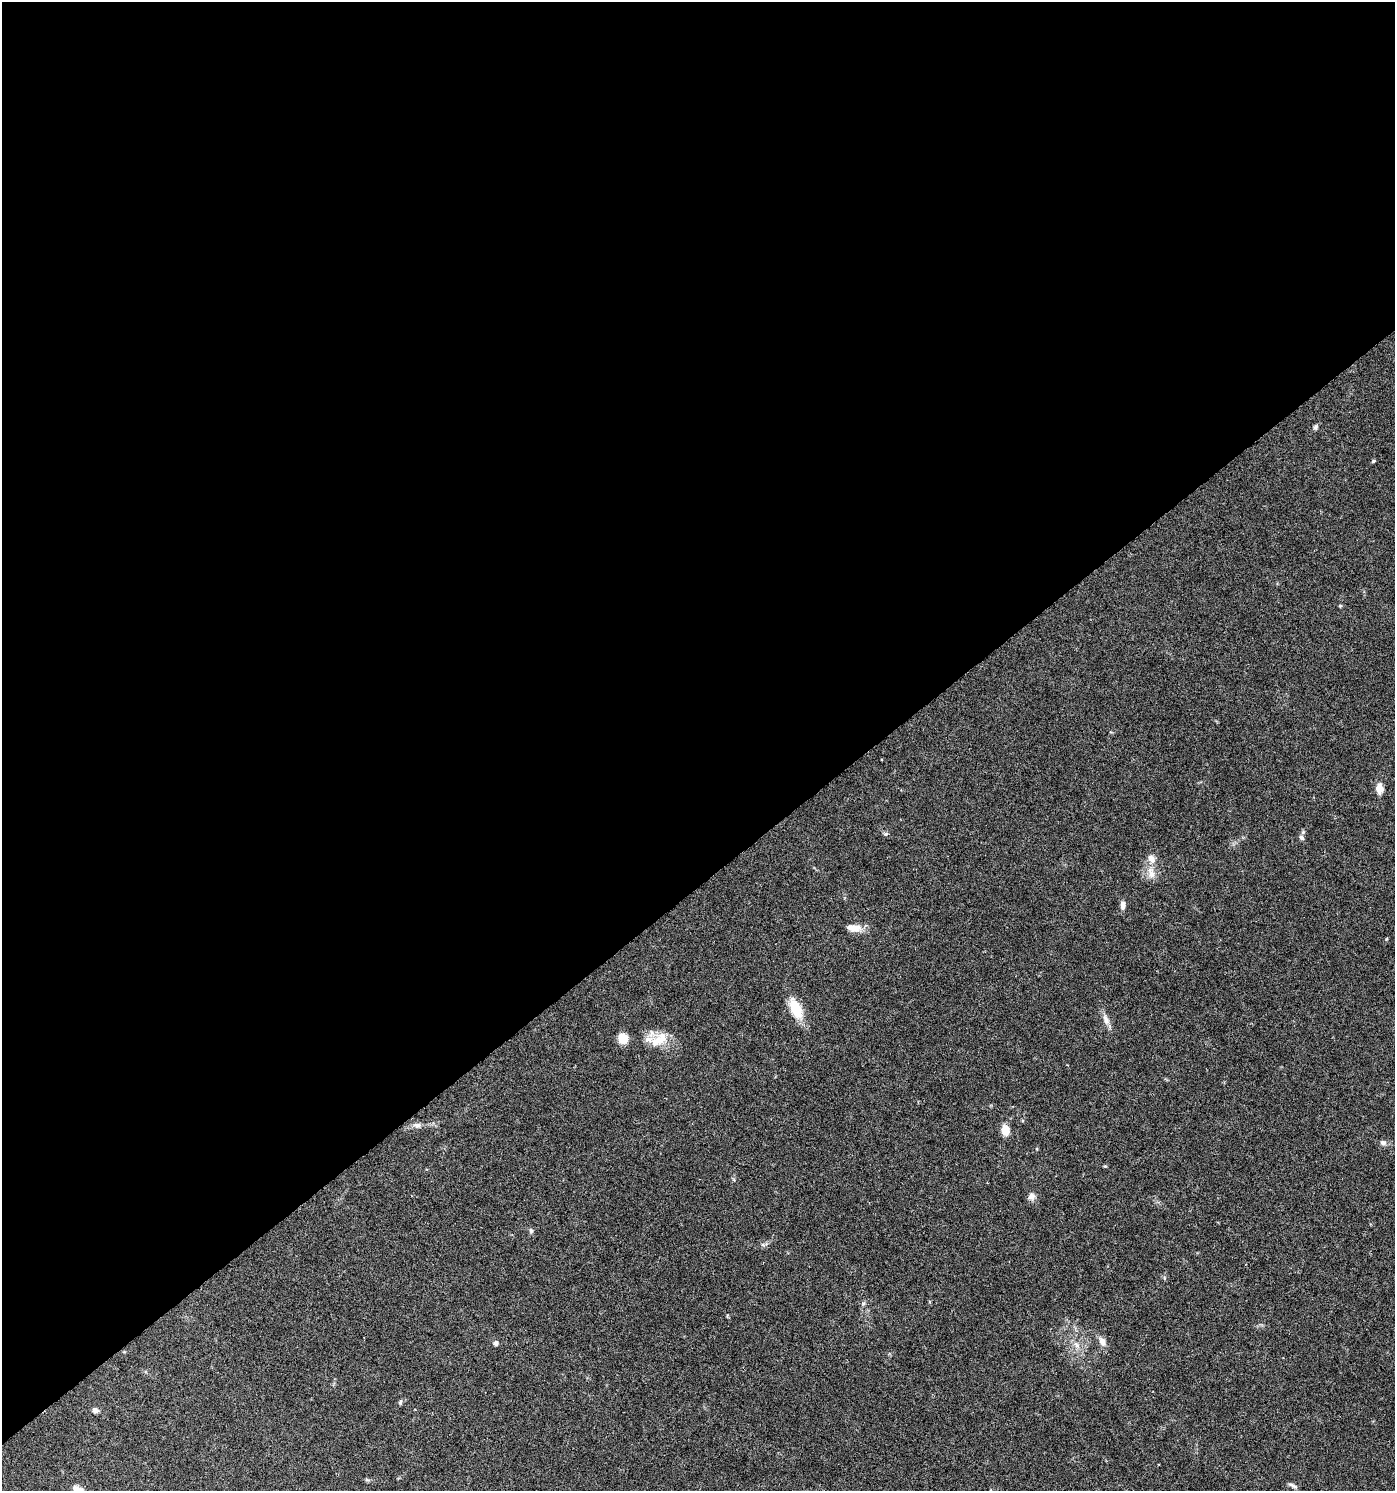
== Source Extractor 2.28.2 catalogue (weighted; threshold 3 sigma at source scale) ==
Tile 2 of 4 x 4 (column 2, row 1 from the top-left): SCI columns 1590-2982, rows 4470-5958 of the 5902 x 5966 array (HDU 1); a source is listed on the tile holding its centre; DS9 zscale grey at full resolution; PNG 1397 x 1493 px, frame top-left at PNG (2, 2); no overlay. Shown black and unused: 59% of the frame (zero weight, under 5 of 9 exposures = <1% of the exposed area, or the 3 px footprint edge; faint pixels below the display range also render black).
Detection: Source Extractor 2.28.2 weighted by HDU 2 'WHT'; one run over the whole footprint, this tile lists its part. Background 0.0431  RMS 0.0026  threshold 0.0107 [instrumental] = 3 sigma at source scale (4.09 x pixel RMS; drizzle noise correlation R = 1.36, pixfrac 0.8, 0.0396/0.0396 arcsec/px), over >= 5 px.
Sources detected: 29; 2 inside a brighter listed object's ellipse — not listed separately; the other 27 listed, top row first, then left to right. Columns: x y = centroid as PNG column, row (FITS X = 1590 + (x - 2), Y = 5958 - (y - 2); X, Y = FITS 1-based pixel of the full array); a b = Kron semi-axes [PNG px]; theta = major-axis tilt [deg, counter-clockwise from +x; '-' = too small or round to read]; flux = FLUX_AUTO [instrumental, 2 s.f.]
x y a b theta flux
1315 427 7 5 64 0.5
1373 461 5 4 - 0.28
1340 606 5 4 - 0.25
1380 788 11 8 -87 2.2
886 834 7 5 20 0.4
1301 837 8 6 -57 0.67
1151 873 18 8 -78 2.2
1123 905 10 6 84 1.2
853 928 20 9 -5 2.4
796 1009 22 10 -66 7.1
1106 1020 16 7 -68 1.6
623 1038 10 9 - 3.8
659 1039 28 15 31 4.9
417 1125 11 7 -8 1.1
1005 1130 11 8 -85 2.9
1383 1143 9 7 -22 0.83
1031 1196 10 9 - 1.1
531 1230 7 5 -86 0.48
763 1245 6 4 -19 0.38
863 1303 6 5 - 0.47
1102 1341 12 8 -69 1.5
496 1343 6 5 - 0.75
1077 1345 7 6 - 0.91
400 1402 6 5 - 0.39
95 1410 7 6 - 0.83
367 1479 7 4 -44 0.33
1293 1485 13 5 -25 0.71